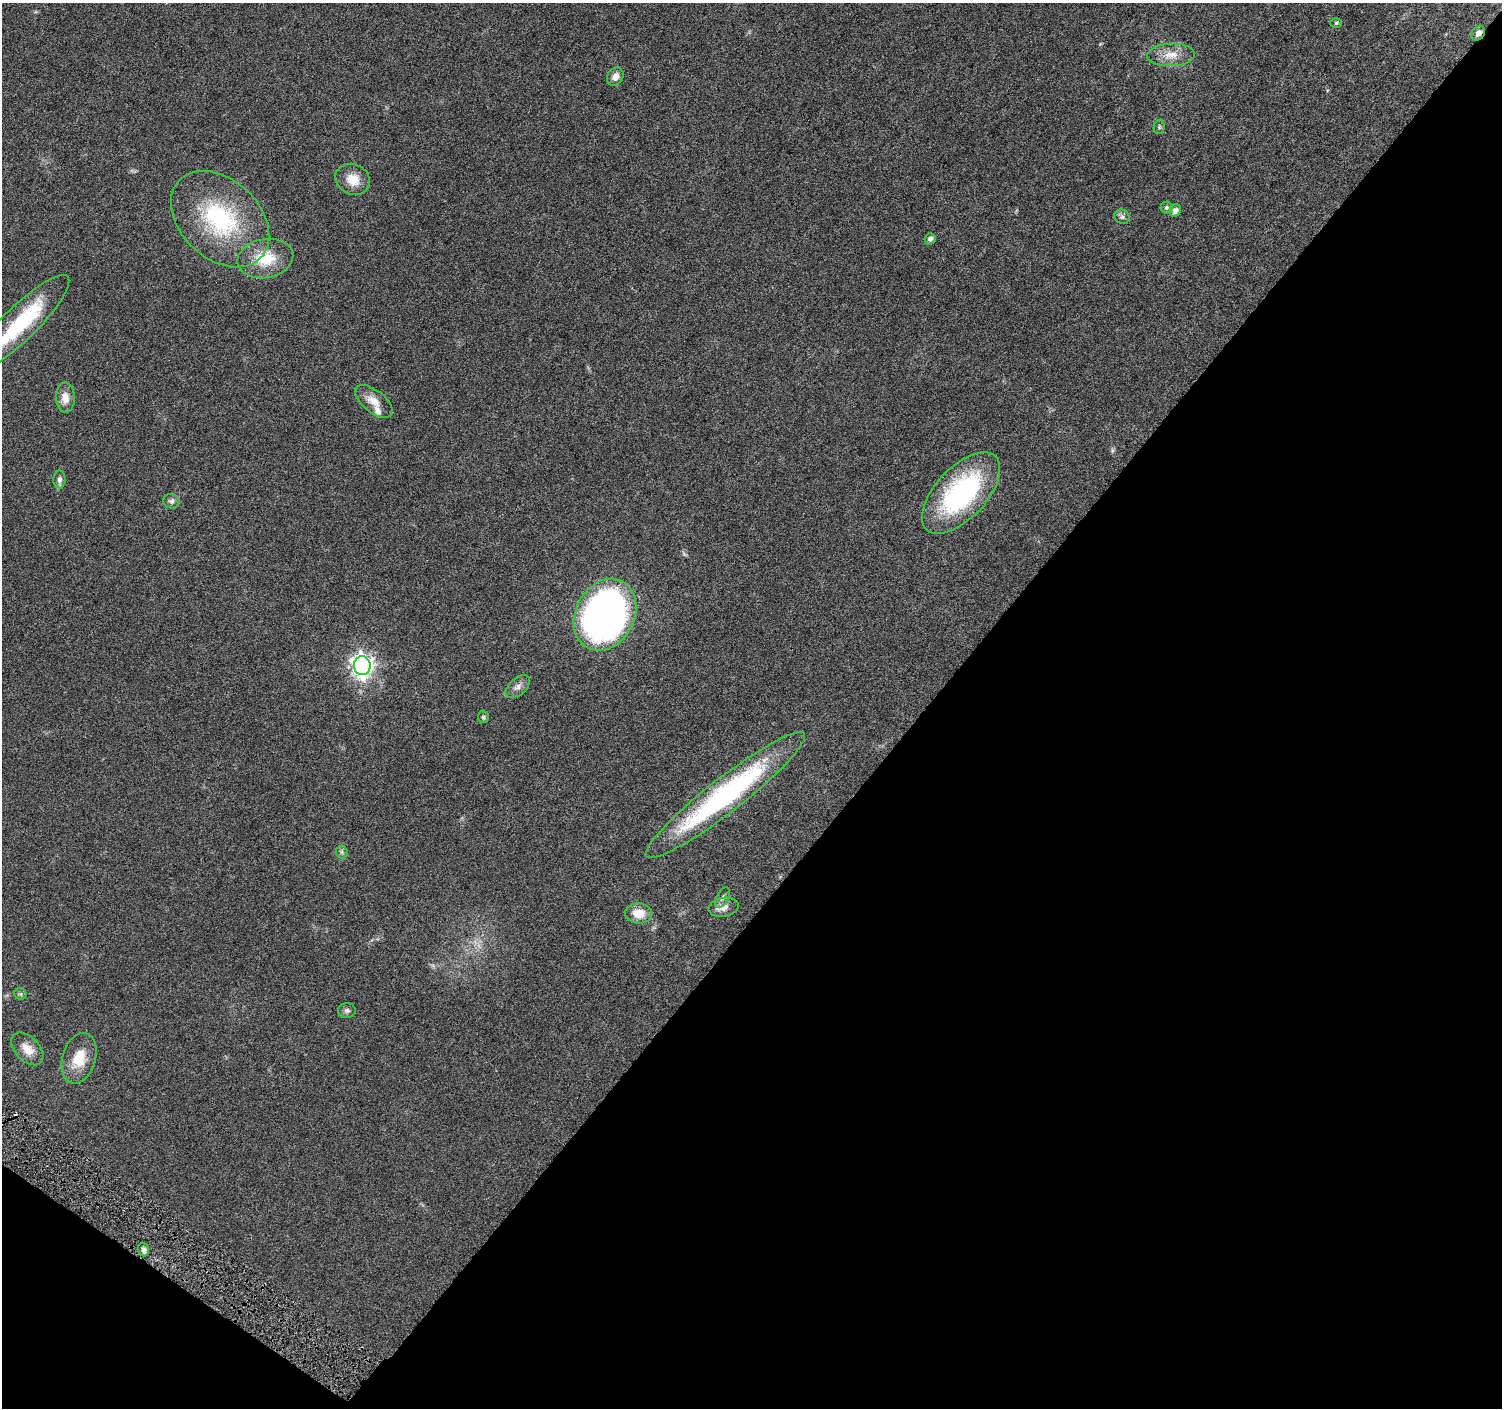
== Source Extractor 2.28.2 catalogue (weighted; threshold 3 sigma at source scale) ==
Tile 15 of 4 x 4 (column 3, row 4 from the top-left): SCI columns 3011-4510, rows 252-1657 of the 6015 x 6062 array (HDU 1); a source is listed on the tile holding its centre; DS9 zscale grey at full resolution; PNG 1504 x 1410 px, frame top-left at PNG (2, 3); each listed source drawn as its Kron ellipse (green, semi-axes under 4 px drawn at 4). Shown black and unused: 40% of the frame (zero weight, under 4 of 8 exposures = <1% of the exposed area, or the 3 px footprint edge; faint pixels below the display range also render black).
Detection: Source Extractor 2.28.2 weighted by HDU 2 'WHT'; one run over the whole footprint, this tile lists its part. Background 0.0257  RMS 0.0024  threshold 0.00983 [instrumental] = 3 sigma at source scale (4.09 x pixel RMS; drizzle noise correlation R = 1.36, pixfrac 0.8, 0.0396/0.0396 arcsec/px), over >= 5 px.
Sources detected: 35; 1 inside a brighter object's white glare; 1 cosmic-ray / hot-pixel residue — neither listed nor drawn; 1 inside a brighter listed object's ellipse — not listed separately; the other 32 listed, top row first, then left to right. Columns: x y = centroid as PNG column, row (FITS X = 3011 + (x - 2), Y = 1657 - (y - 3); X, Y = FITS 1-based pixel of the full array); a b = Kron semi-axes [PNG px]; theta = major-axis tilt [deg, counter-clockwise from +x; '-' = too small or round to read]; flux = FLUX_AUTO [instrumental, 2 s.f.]
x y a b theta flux
1336 23 6 5 - 0.36
1478 33 8 6 56 1.2
1171 55 24 11 2 3.4
615 77 10 7 60 1.3
1159 127 7 5 80 0.36
353 179 18 15 -26 3.6
1166 207 6 6 - 0.45
1175 211 6 5 - 0.98
1122 217 8 7 - 0.64
220 219 56 39 -43 25
930 239 6 5 - 0.7
265 258 28 19 10 7
20 323 66 17 45 19
65 398 15 9 -88 2.2
374 401 22 11 -38 2.7
59 479 9 6 89 0.75
961 493 50 25 47 33
171 501 8 7 - 0.72
605 615 37 29 62 130
362 666 9 8 - 120
518 687 14 8 40 1.2
483 717 6 5 - 0.37
725 795 100 17 38 46
342 852 6 6 - 0.46
723 898 11 6 64 0.68
724 907 15 9 11 1.8
639 913 13 10 -5 3.6
20 994 6 5 - 0.4
347 1010 9 7 0 0.65
27 1049 19 12 -46 2.9
79 1058 26 16 73 5.8
143 1250 7 5 -72 1
Overlapping masked pixels (flux is a lower limit): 1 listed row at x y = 1478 33
Isophote crosses this tile's border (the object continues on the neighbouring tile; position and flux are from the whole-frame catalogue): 1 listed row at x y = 20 323